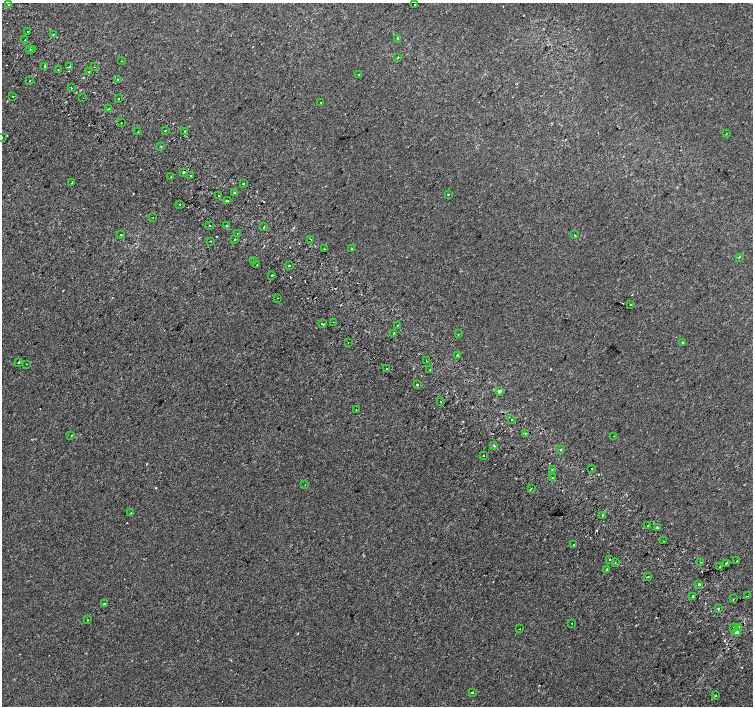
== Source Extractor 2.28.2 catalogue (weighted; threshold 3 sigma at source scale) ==
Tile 11 of 4 x 4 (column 3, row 3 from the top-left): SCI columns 3042-4543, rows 1673-3079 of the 6074 x 6092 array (HDU 1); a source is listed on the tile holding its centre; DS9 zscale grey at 2 x 2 block average (1 PNG px = mean of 2 x 2 image px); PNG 755 x 708 px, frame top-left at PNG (2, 3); each listed source drawn as its Kron ellipse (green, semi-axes under 4 px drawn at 4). Shown black and unused: <1% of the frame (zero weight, under 2 of 3 exposures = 2% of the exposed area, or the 3 px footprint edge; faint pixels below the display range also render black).
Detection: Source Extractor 2.28.2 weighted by HDU 2 'WHT'; one run over the whole footprint, this tile lists its part. Background -1.84e-04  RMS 0.0035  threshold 0.0158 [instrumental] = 3 sigma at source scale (4.5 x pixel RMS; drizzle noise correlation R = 1.50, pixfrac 1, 0.0396/0.0396 arcsec/px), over >= 5 px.
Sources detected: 142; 25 cosmic-ray / hot-pixel residue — neither listed nor drawn; the other 117 listed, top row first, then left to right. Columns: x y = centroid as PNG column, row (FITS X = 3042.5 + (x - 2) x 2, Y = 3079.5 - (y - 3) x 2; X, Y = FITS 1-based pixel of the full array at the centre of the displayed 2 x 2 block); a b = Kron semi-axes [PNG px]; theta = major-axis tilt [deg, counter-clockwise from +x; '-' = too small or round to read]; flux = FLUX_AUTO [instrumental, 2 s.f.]
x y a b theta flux
8 5 2 2 - 1.6
414 5 2 2 - 0.69
27 32 2 2 - 0.51
53 34 2 2 - 3.6
397 39 2 2 - 0.61
25 40 2 2 - 1.3
30 49 2 2 - 1.4
32 49 2 2 - 5.2
398 57 2 2 - 3.4
121 61 2 2 - 0.84
45 67 2 2 - 1.7
69 67 3 2 - 3.4
94 67 2 2 - 0.26
58 70 2 2 - 0.8
89 72 2 2 - 3.7
359 74 2 2 - 0.43
118 79 2 2 - 2.2
30 81 2 2 - 0.47
71 88 2 2 - 0.62
13 96 2 2 - 7.2
83 98 2 2 - 0.85
118 98 2 2 - 0.94
321 103 2 2 - 1
108 109 2 2 - 1
121 123 2 2 - 0.26
165 131 2 2 - 0.46
185 131 2 2 - 0.46
138 132 2 2 - 0.38
726 133 2 2 - 0.95
2 137 2 2 - 3.2
161 146 2 2 - 1.7
184 172 2 2 - 3.9
190 176 2 2 - 1.1
171 177 2 2 - 0.37
72 183 2 2 - 0.4
243 184 2 2 - 1.7
235 193 2 2 - 2.3
448 194 2 2 - 0.97
219 195 2 2 - 0.57
227 200 2 2 - 3
179 205 2 2 - 1.6
153 217 2 2 - 0.25
226 225 2 2 - 2.5
209 226 2 2 - 3.9
264 227 2 2 - 0.75
237 233 2 2 - 0.87
121 235 2 2 - 1.1
575 235 2 2 - 0.56
235 239 2 2 - 2.3
311 239 2 2 - 5.7
210 241 2 2 - 3.2
324 249 2 2 - 1.1
352 249 2 2 - 0.38
739 257 3 2 - 0.64
253 261 2 2 - 0.26
256 265 2 2 - 0.29
289 265 2 2 - 1.9
272 275 2 2 - 1.1
278 298 2 2 - 0.43
630 305 2 2 - 0.38
333 322 2 2 - 0.68
322 324 3 2 - 1.4
398 325 2 2 - 2.1
394 333 2 2 - 2.3
458 334 2 2 - 0.39
348 342 2 2 - 0.46
682 342 2 2 - 1.1
457 355 2 2 - 2.2
427 361 2 2 - 0.31
19 362 2 2 - 2.4
26 364 2 2 - 1.6
386 368 2 2 - 2.9
430 370 2 2 - 1.1
417 385 2 2 - 6.4
500 391 2 2 - 2.4
440 401 2 2 - 1.9
356 410 2 2 - 0.37
512 419 2 2 - 0.53
526 433 2 2 - 2.1
71 436 2 2 - 0.35
614 436 2 2 - 0.34
494 446 2 2 - 4.6
561 449 2 2 - 1.3
483 456 2 2 - 0.41
591 468 2 2 - 4.1
552 469 2 2 - 0.47
552 478 2 2 - 1.8
305 485 2 2 - 0.52
531 488 2 2 - 0.5
131 513 2 2 - 0.48
602 515 2 2 - 1
648 526 2 2 - 9.3
657 527 2 2 - 2
664 541 2 2 - 1.7
574 544 2 2 - 1.2
610 559 2 2 - 0.87
737 561 2 2 - 2.5
615 562 2 2 - 0.77
700 562 2 2 - 0.41
727 563 2 2 - 0.58
719 567 2 2 - 2.5
606 569 2 2 - 1.3
648 577 2 2 - 0.9
699 584 3 2 - 4.7
747 596 3 2 - 0.69
693 597 2 2 - 4.5
733 599 2 2 - 1.1
104 604 2 2 - 1.4
718 609 2 2 - 2.2
88 620 2 2 - 0.5
572 623 2 2 - 1
733 627 2 2 - 2.2
738 627 2 2 - 4.7
520 629 2 2 - 0.25
737 632 4 3 - 1.5
472 693 2 2 - 3.2
715 695 3 2 - 0.45
Overlapping masked pixels (flux is a lower limit): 2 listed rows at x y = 738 627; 737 632
Isophote crosses this tile's border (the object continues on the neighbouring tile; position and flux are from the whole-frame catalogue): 1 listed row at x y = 2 137
Diffuse or blended objects may show on this block-average render without a row.